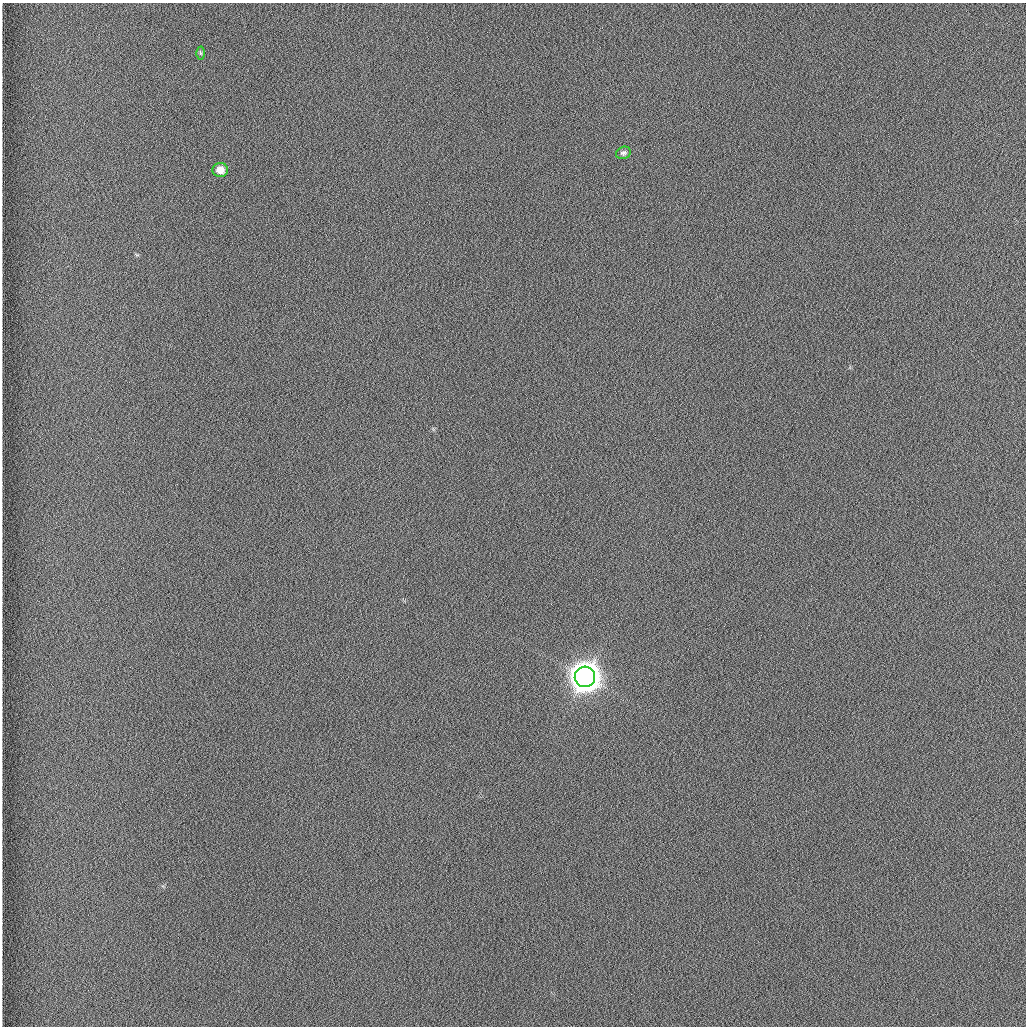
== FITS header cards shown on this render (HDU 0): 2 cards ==
NAXIS1  =                 1024 /fastest changing axis
NAXIS2  =                 1024 /next to fastest changing axis

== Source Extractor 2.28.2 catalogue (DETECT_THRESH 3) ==
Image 1024 x 1024 px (HDU 0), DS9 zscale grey, 1 PNG px = 1 image px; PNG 1028 x 1028 px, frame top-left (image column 1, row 1024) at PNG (2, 3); each listed source drawn as its Kron ellipse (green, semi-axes under 4 px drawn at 4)
Background 1260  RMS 5.9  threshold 17.7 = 3 sigma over >= 5 px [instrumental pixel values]
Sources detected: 4; all 4 listed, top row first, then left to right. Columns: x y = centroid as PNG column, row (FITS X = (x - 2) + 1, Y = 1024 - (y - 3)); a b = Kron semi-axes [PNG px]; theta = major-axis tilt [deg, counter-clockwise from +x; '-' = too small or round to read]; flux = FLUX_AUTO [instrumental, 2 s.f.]
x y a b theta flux
200 53 6 4 -89 5.9e+02
623 153 7 6 - 1.1e+03
220 170 7 7 - 3.8e+03
585 677 10 10 - 1.0e+06